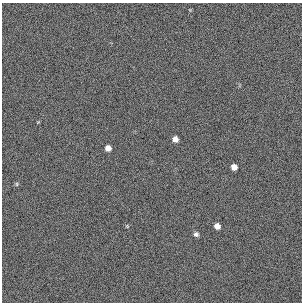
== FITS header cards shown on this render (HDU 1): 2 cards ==
NAXIS1  =                  300 / length of original image axis
NAXIS2  =                  300 / length of original image axis

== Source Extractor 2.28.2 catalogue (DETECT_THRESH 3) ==
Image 300 x 300 px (HDU 1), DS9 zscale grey, 1 PNG px = 1 image px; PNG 304 x 304 px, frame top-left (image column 1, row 300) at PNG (2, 3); no overlay
Background 384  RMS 66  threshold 199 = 3 sigma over >= 5 px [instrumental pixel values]
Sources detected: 7; all 7 listed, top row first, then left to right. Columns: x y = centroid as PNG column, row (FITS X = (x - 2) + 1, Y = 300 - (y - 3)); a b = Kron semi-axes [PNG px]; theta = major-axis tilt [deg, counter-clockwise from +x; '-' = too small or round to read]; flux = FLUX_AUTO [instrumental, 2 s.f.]
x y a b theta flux
175 139 5 5 - 25000
108 148 5 5 - 25000
234 167 5 5 - 27000
17 184 5 5 - 5800
127 226 5 4 - 3800
217 226 6 5 - 24000
196 234 6 6 - 12000